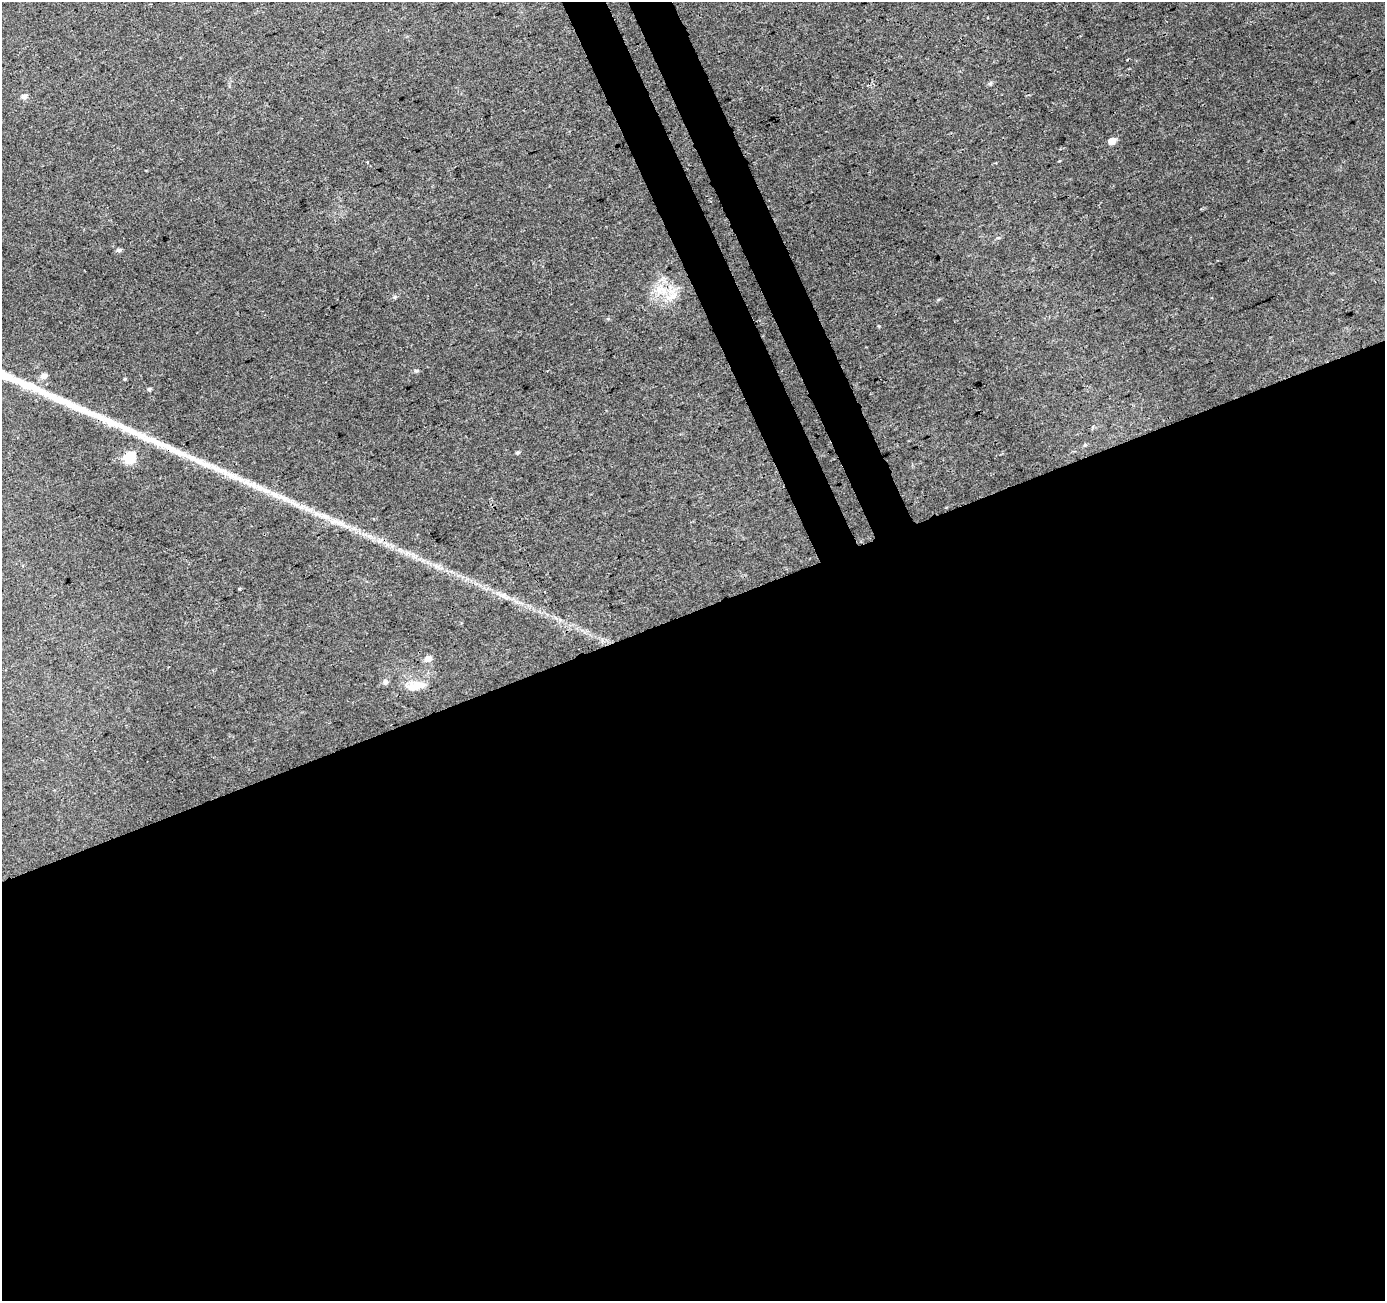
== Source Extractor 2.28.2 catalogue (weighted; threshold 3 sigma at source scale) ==
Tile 15 of 4 x 4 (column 3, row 4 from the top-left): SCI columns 2821-4203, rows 106-1404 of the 5645 x 5464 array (HDU 1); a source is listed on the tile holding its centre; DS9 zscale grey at full resolution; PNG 1387 x 1303 px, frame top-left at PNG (2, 2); no overlay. Shown black and unused: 56% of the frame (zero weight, under 3 of 4 exposures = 5% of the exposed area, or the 3 px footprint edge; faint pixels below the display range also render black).
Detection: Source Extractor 2.28.2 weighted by HDU 2 'WHT'; one run over the whole footprint, this tile lists its part. Background 0.0265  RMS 0.0037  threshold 0.0165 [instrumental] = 3 sigma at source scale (4.5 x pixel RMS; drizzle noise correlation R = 1.50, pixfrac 1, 0.0396/0.0396 arcsec/px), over >= 5 px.
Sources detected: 25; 4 inside a brighter listed object's ellipse — not listed separately; the other 21 listed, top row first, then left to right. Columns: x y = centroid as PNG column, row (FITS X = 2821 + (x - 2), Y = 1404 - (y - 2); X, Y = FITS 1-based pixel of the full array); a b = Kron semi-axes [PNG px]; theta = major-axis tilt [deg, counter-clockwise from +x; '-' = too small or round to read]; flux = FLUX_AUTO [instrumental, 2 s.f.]
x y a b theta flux
990 83 7 5 60 0.63
24 96 7 6 - 1.5
1112 141 5 5 - 4.9
119 250 6 5 - 0.8
661 290 22 12 -22 7.7
416 371 6 4 0 0.66
44 376 8 6 7 1.8
125 379 4 3 - 0.41
149 389 5 4 - 0.6
158 443 25 9 -26 6.3
1085 445 6 4 18 0.47
517 452 5 4 - 0.59
130 458 6 6 - 38
202 463 42 9 -24 11
261 488 29 6 -29 5.6
323 516 17 5 -1 2
340 523 12 5 -17 2.2
503 595 7 4 70 0.75
428 659 7 6 - 3
385 682 8 7 - 1.2
416 686 26 11 10 5.7
Unlisted compact peaks at least as high as the median listed source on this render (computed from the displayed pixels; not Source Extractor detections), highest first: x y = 879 326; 395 297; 1059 161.